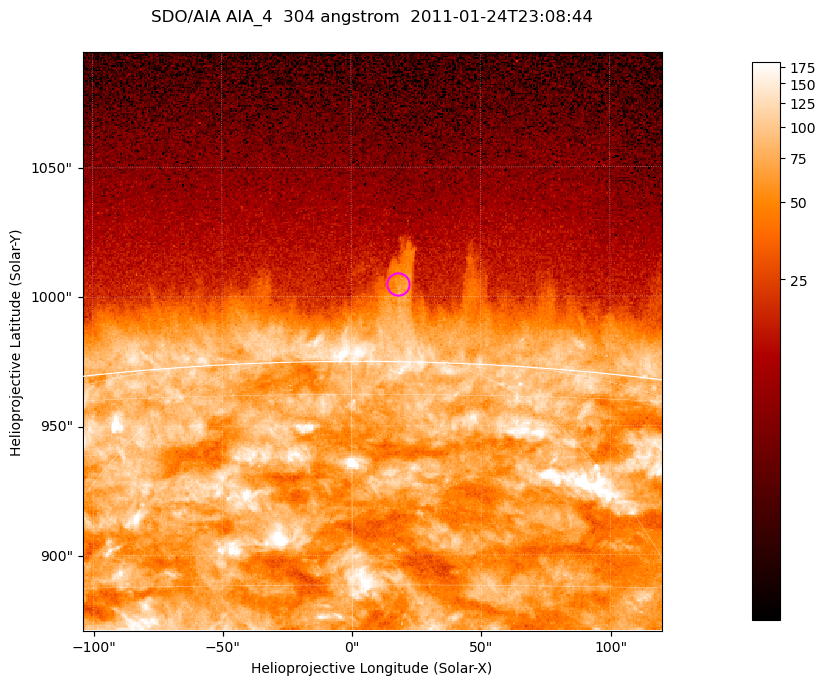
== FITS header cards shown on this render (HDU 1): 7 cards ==
TELESCOP= 'SDO/AIA '           / For AIA: SDO/AIA
INSTRUME= 'AIA_4   '           / For AIA: AIA_ATA1, AIA_ATA2, AIA_ATA3 or AIA_AT
WAVELNTH=                  304 / [angstrom] Wavelength
WAVEUNIT= 'angstrom'           / Wavelength unit: angstrom
DATE-OBS= '2011-01-24T23:08:44.124' / [ISO] Date when observation started; ISO 8
CTYPE1  = 'HPLN-TAN'           / CTYPE1; Typically HPLN
CTYPE2  = 'HPLT-TAN'           / CTYPE2; Typically HPLT

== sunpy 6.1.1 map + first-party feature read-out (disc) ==
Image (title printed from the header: SDO/AIA AIA_4  304 angstrom  2011-01-24T23:08:44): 373 x 373 px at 0.6 arcsec/px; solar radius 975 arcsec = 1625 px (partial field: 0.8% of the solar disc is inside the frame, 46% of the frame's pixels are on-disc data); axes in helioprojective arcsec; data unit not stated in the header (colour bar unlabelled)
Orientation: roll -0.132 deg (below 1 deg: not rotated)
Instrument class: DISC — disc imager (sunpy class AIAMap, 304 A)
Bright regions (active regions / flare kernels): reference = the on-disc median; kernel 3 px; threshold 5 sigma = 131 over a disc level ~71.4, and >= 1.15x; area >= 139 px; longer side >= 4 px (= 2.4 arcsec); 0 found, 0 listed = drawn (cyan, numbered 1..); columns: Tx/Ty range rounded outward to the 2 arcsec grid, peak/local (2 s.f.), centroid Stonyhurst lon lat
Off-limb structures (1.02-1.3 R_sun): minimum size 69 px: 3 found; the strongest spans PA ~0 deg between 1.02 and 1.05 R_sun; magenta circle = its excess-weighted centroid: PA ~0 deg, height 1.03 R_sun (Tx ~18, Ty ~1004 arcsec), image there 3.3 x the reference